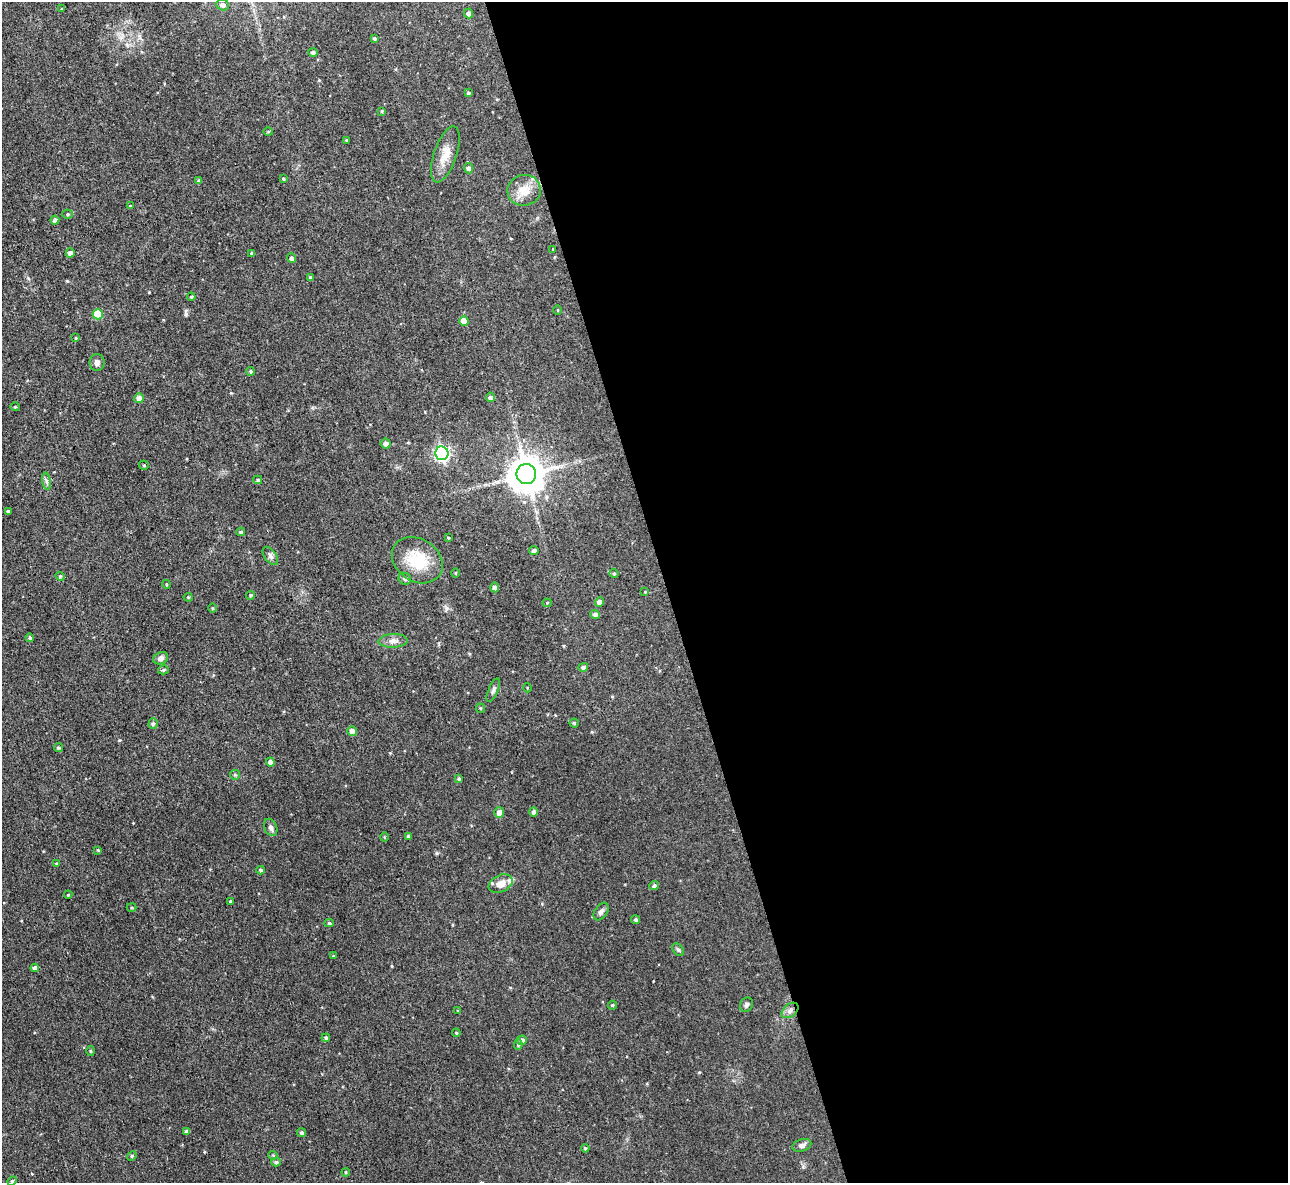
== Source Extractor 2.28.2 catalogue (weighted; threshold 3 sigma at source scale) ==
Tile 8 of 4 x 4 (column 4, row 2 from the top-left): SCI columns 3861-5146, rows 2503-3683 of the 5146 x 5127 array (HDU 1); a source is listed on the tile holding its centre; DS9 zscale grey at full resolution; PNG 1290 x 1185 px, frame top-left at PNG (2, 2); each listed source drawn as its Kron ellipse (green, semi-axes under 4 px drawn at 4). Shown black and unused: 48% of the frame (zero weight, under 3 of 4 exposures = <1% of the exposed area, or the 3 px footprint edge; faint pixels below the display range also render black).
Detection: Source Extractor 2.28.2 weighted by HDU 2 'WHT'; one run over the whole footprint, this tile lists its part. Background 0.0491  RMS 0.0074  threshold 0.0332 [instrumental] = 3 sigma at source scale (4.5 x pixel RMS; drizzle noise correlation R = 1.50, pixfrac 1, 0.05/0.05 arcsec/px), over >= 5 px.
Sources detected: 111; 2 inside a brighter listed object's ellipse — not listed separately; the other 109 listed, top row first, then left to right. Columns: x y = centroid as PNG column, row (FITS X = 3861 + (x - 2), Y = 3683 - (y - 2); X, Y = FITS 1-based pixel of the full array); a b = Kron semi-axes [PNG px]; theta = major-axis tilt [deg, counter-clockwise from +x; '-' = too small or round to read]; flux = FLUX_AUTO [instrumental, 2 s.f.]
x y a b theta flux
223 5 6 5 - 2.9
62 9 4 4 - 0.67
469 13 5 4 - 2.9
374 38 4 3 - 1.3
313 52 5 4 - 1.9
468 93 3 3 - 0.96
382 111 4 3 - 0.77
268 131 5 3 - 0.68
346 140 3 3 - 0.63
445 154 29 11 71 10
468 168 5 4 - 2.1
283 179 4 3 - 0.77
199 181 4 3 - 1.7
524 190 16 15 - 11
130 206 4 3 - 0.55
68 214 5 4 - 0.89
55 220 4 4 - 2.3
553 249 3 3 - 0.57
70 253 4 4 - 2.3
252 253 4 3 - 1.8
292 258 5 4 - 2
310 277 4 4 - 1.8
191 297 4 4 - 0.93
558 310 4 3 - 0.59
98 314 5 5 - 23
464 321 5 4 - 7.3
76 338 3 3 - 0.76
97 363 8 7 - 3
251 371 4 4 - 1.1
490 397 5 4 - 2.4
139 398 5 5 - 3.9
15 407 4 4 - 0.75
386 444 5 5 - 3.1
442 453 7 6 - 180
144 465 5 4 - 0.78
526 474 10 10 - 1700
258 480 4 3 - 1.1
47 481 9 4 -81 1.6
8 511 3 3 - 1.3
241 532 4 4 - 1.4
448 538 3 2 - 0.62
534 550 5 4 - 2.1
270 556 10 6 -53 2
417 560 27 21 -34 27
455 573 5 3 - 0.64
614 573 5 3 - 1
60 576 5 4 - 0.93
405 579 6 5 - 1.9
166 584 4 3 - 0.74
495 587 5 4 - 2.9
645 592 4 3 - 0.7
251 595 4 4 - 1
188 597 4 4 - 0.79
599 602 4 4 - 3.3
547 603 4 4 - 0.69
212 608 5 3 - 0.62
595 614 5 4 - 2.2
30 638 4 4 - 1.1
393 641 14 7 2 3.8
161 658 7 6 - 3
583 667 5 4 - 1.9
163 670 5 4 - 1.4
527 688 4 3 - 0.53
493 690 13 4 67 1.9
480 708 4 4 - 0.79
574 723 4 4 - 0.98
153 724 5 4 - 1.4
352 731 5 5 - 4.9
58 748 4 4 - 1.1
270 762 4 4 - 2.9
235 775 5 4 - 0.97
459 779 4 3 - 1.2
533 812 5 4 - 1.6
499 813 5 5 - 6
271 827 9 6 -65 2.2
409 836 3 3 - 1.6
384 837 5 3 - 0.69
98 850 3 3 - 0.61
56 863 4 3 - 0.64
261 870 4 4 - 1.6
501 884 12 8 24 6.5
654 886 5 4 - 1.5
68 895 4 4 - 0.75
230 901 4 3 - 0.71
132 907 5 4 - 0.82
601 912 10 6 54 2.7
636 920 4 4 - 1.5
329 923 4 4 - 1.2
678 950 7 4 -53 1.2
333 956 3 3 - 0.64
35 968 4 4 - 3.2
612 1005 4 4 - 0.69
746 1005 7 6 - 1.9
790 1010 9 6 39 3
458 1011 4 3 - 0.71
456 1033 4 3 - 0.69
326 1038 4 3 - 1.4
522 1040 5 4 - 2.4
518 1044 5 4 - 1.2
91 1051 5 3 - 0.68
187 1131 4 3 - 1.8
301 1133 4 4 - 1.6
802 1145 10 6 17 2.7
585 1148 4 4 - 0.88
273 1155 5 4 - 0.79
132 1156 5 4 - 0.86
276 1162 5 4 - 1.4
346 1172 4 3 - 0.64
12 1181 5 4 - 0.86